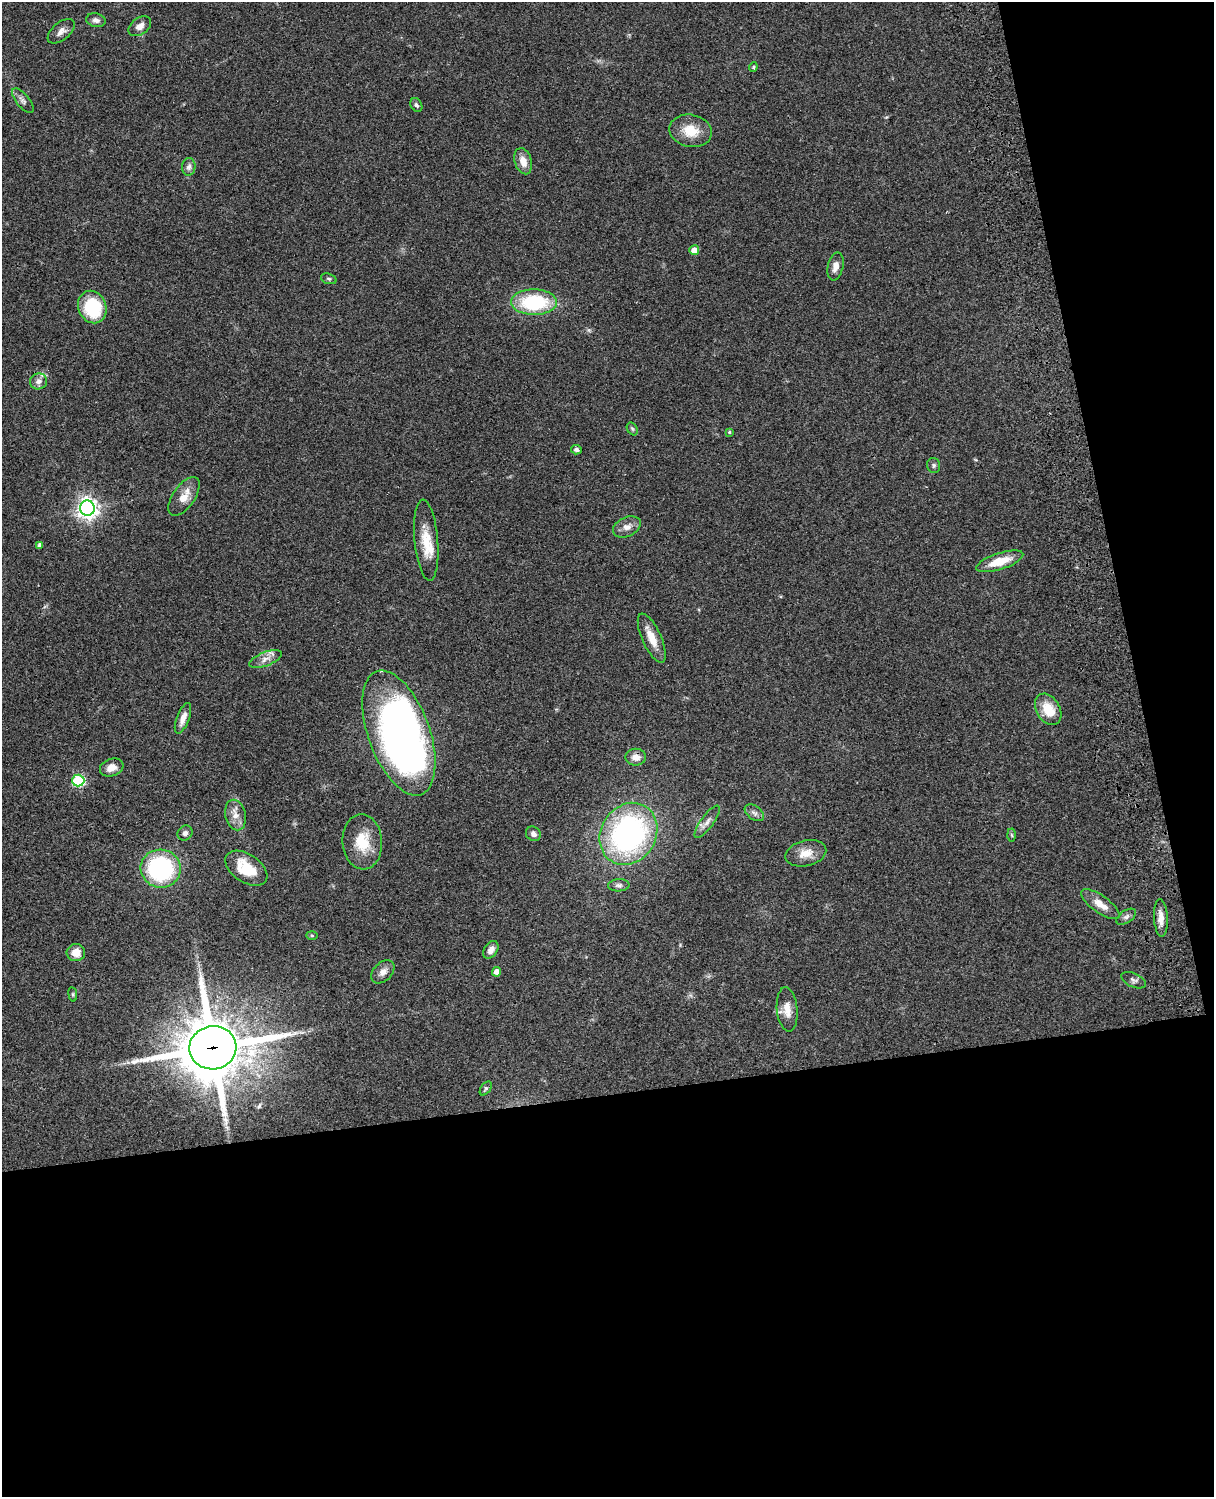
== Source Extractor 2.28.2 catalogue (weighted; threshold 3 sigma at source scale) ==
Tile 12 of 4 x 3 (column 4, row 3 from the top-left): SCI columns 3757-4968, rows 278-1772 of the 5087 x 4927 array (HDU 1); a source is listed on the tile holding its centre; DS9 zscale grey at full resolution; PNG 1216 x 1499 px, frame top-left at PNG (2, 2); each listed source drawn as its Kron ellipse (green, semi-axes under 4 px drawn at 4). Shown black and unused: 33% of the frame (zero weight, under 3 of 4 exposures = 6% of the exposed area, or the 3 px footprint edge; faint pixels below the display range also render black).
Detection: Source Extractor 2.28.2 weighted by HDU 2 'WHT'; one run over the whole footprint, this tile lists its part. Background 0.0768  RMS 0.0057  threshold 0.0259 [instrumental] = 3 sigma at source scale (4.5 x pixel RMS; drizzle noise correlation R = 1.50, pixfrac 1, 0.05/0.05 arcsec/px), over >= 5 px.
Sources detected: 62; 1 inside a brighter object's white glare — neither listed nor drawn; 3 inside a brighter listed object's ellipse — not listed separately; the other 58 listed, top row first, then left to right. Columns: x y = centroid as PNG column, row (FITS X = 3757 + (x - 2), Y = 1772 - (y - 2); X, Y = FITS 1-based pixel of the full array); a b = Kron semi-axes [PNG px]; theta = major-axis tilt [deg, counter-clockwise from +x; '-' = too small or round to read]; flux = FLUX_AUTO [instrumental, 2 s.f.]
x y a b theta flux
96 20 10 7 -12 2.3
140 26 12 8 36 4
61 31 16 8 39 3.7
753 67 4 4 - 0.65
23 100 15 6 -50 2.4
416 105 7 5 -60 1.4
691 131 21 16 -12 13
523 161 13 8 -72 6.1
189 167 9 6 85 2.1
694 250 5 5 - 5.4
835 266 14 7 77 4.2
329 279 8 5 -18 1
534 302 23 13 0 44
92 307 16 14 -67 31
38 381 9 8 - 2.8
632 429 7 5 -59 1
729 432 4 3 - 0.74
576 450 5 5 - 1.8
934 465 7 6 - 1.4
184 496 22 11 55 7.7
87 508 7 7 - 340
627 527 15 9 25 4.2
426 540 41 11 -85 14
40 545 4 4 - 2
1000 561 24 8 18 13
652 638 27 9 -66 8.7
266 659 17 7 21 3.9
1048 709 17 11 -60 12
183 718 16 6 69 4.6
399 733 65 30 -70 310
636 757 10 8 -1 4.6
112 768 12 8 19 5.1
78 781 6 6 - 55
754 813 11 6 -35 2.2
235 815 15 10 -76 5.2
707 822 19 6 54 3.3
185 833 8 7 - 1.9
533 834 8 7 - 2.2
628 834 32 27 58 140
1012 835 6 4 -88 0.74
362 842 27 20 -86 17
806 853 21 12 14 7.6
246 868 23 14 -34 17
161 869 20 19 - 71
619 885 10 6 3 1.8
1100 904 23 8 -36 7
1126 917 11 6 34 1.9
1161 918 19 7 -87 5.2
312 935 6 4 -2 0.64
491 950 10 6 56 3.5
76 953 9 8 - 6.4
383 972 13 9 45 3.6
497 972 5 4 - 3.4
1134 980 13 7 -25 2
73 994 7 4 -82 0.79
787 1009 22 10 -84 6.6
213 1048 23 21 10 4000
486 1088 8 4 54 1.1
Overlapping masked pixels (flux is a lower limit): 1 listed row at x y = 213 1048